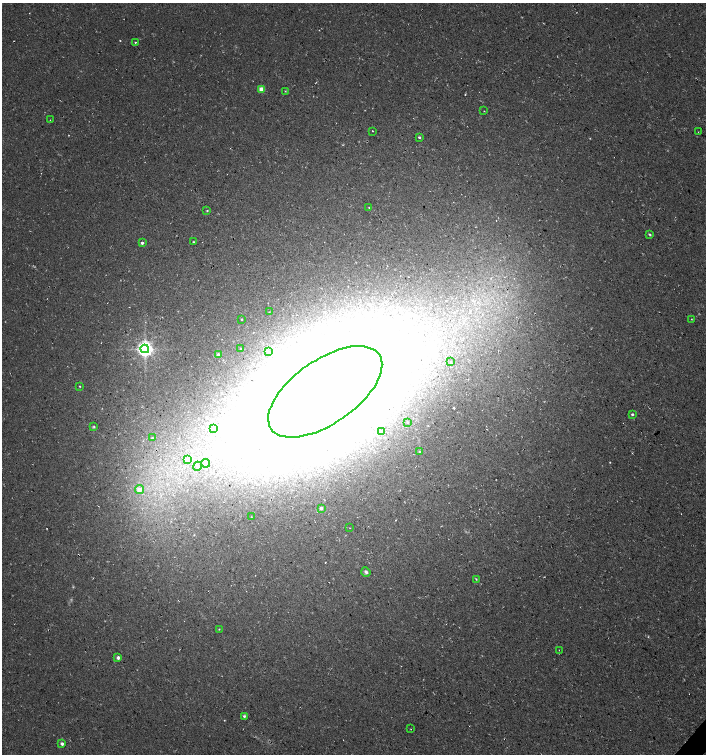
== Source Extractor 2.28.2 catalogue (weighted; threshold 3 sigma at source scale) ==
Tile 6 of 4 x 4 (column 2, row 2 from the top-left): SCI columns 1643-3050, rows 3009-4512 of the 6032 x 6030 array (HDU 1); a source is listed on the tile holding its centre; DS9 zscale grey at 2 x 2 block average (1 PNG px = mean of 2 x 2 image px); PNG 708 x 756 px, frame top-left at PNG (2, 3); each listed source drawn as its Kron ellipse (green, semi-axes under 4 px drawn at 4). Shown black and unused: <1% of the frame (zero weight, under 3 of 4 exposures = <1% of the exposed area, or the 3 px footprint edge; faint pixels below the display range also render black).
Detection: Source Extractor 2.28.2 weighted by HDU 2 'WHT'; one run over the whole footprint, this tile lists its part. Background 0.00754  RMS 0.0039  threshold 0.0178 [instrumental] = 3 sigma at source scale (4.5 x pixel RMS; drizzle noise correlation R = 1.50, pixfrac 1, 0.0396/0.0396 arcsec/px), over >= 5 px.
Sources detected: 56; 7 too faint to see at this stretch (2 x 2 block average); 4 inside a brighter object's white glare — neither listed nor drawn; the other 45 listed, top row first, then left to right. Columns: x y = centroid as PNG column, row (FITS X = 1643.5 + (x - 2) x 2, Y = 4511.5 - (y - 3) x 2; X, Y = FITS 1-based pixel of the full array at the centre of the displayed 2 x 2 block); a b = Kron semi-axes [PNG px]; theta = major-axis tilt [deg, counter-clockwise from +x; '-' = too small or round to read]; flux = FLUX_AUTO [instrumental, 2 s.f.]
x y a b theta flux
135 42 3 2 - 0.61
261 89 3 2 - 19
285 91 3 2 - 0.51
484 111 3 2 - 0.38
50 120 2 2 - 0.3
373 131 2 2 - 0.52
698 132 2 2 - 0.32
419 137 3 3 - 1.3
369 208 2 2 - 0.54
207 211 3 3 - 0.79
650 234 3 3 - 1.1
193 242 2 2 - 0.83
142 243 3 3 - 2.2
269 312 2 2 - 0.33
242 319 2 2 - 0.64
691 319 2 2 - 0.46
145 349 4 4 - 480
241 349 3 2 - 0.75
269 352 3 3 - 1.3
218 355 2 2 - 7.9
451 362 3 2 - 0.59
80 386 2 2 - 0.58
325 392 66 32 35 4000
632 414 3 3 - 1.3
407 422 3 2 - 0.71
94 427 4 3 - 1.1
214 429 4 3 - 2.3
382 432 3 3 - 1.2
152 438 2 2 - 0.81
420 452 3 3 - 1
188 460 4 3 - 6.4
206 463 4 4 - 1.6
197 466 5 3 - 1.6
140 490 4 4 - 6.8
321 508 3 3 - 2.8
251 517 2 2 - 0.47
350 528 2 2 - 0.35
366 572 5 4 - 2.4
476 579 3 2 - 0.64
219 629 3 2 - 0.52
559 650 2 2 - 0.36
118 657 2 2 - 5
244 716 3 3 - 1.6
411 729 2 2 - 0.33
62 744 2 2 - 3.7
Diffuse or blended objects may show on this block-average render without a row.